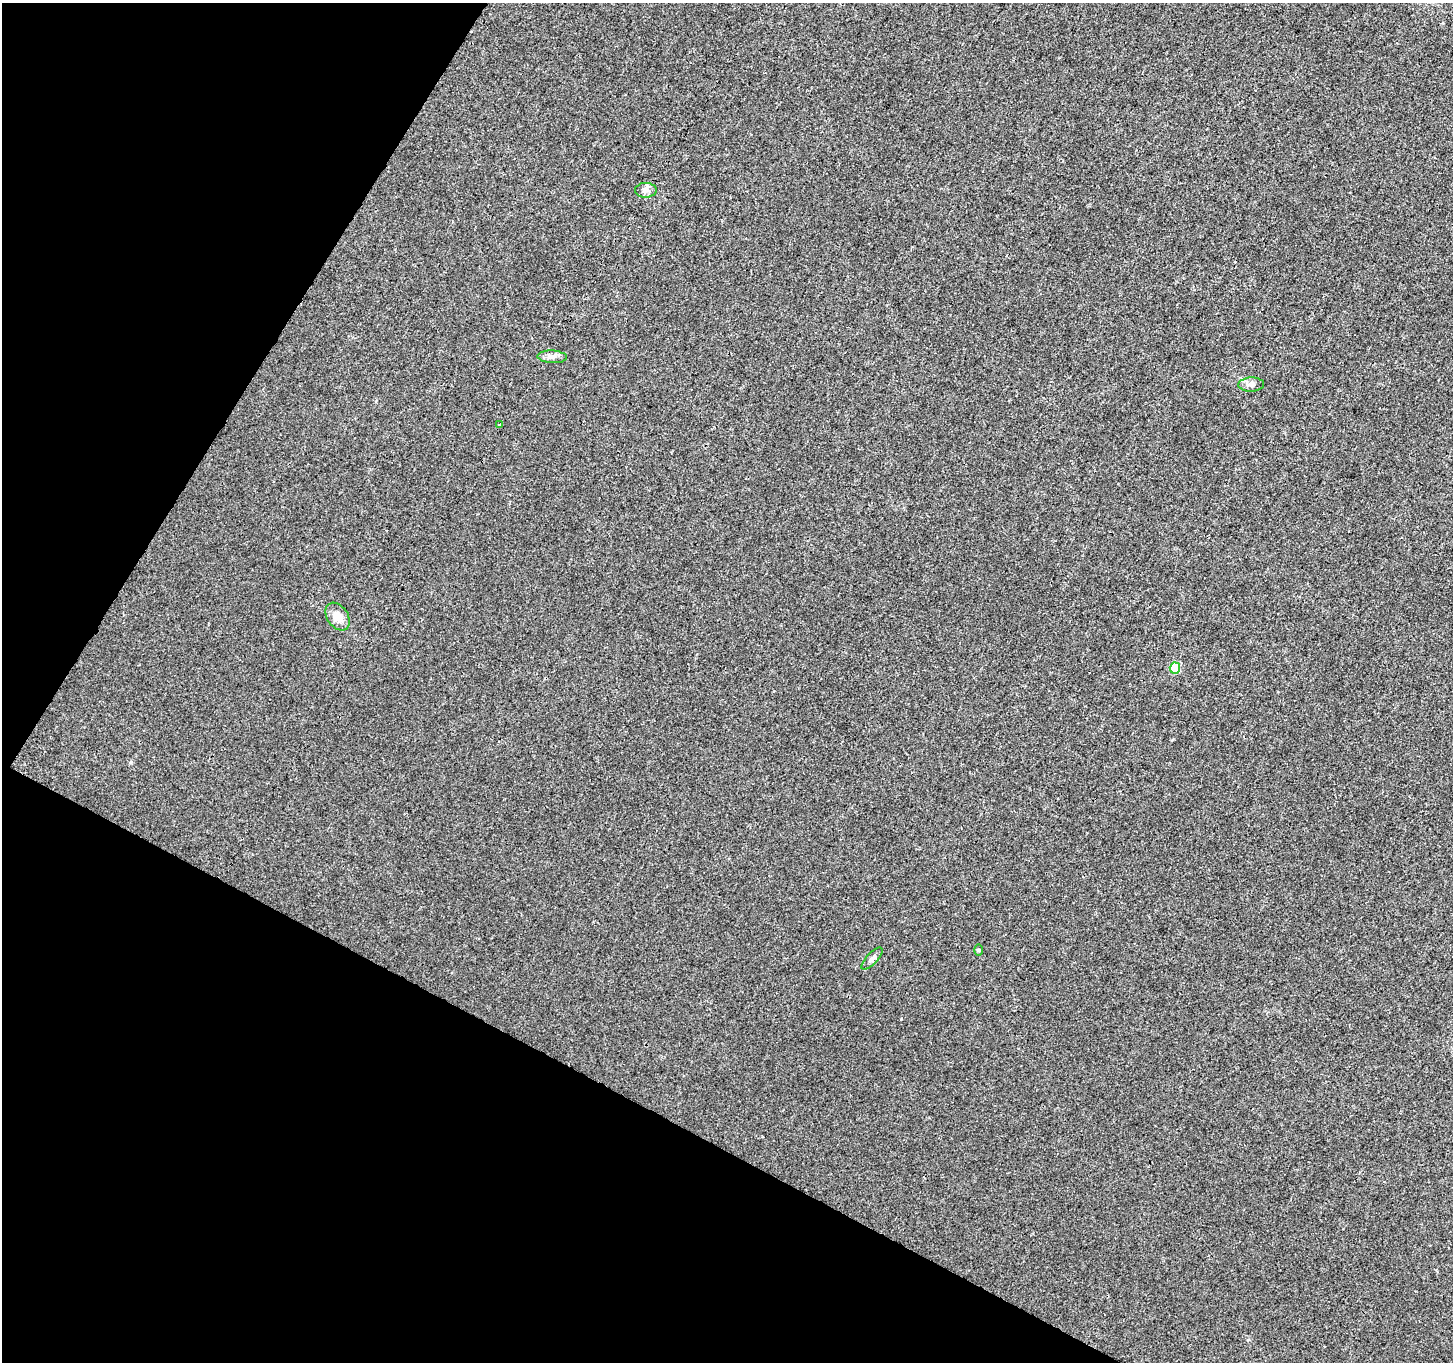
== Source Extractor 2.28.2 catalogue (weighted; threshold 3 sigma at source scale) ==
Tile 9 of 4 x 4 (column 1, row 3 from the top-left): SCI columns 1-1451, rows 1557-2916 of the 5812 x 5898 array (HDU 1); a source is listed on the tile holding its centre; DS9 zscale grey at full resolution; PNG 1455 x 1364 px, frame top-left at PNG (2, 3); each listed source drawn as its Kron ellipse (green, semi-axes under 4 px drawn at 4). Shown black and unused: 27% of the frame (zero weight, under 3 of 4 exposures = <1% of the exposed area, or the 3 px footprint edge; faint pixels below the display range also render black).
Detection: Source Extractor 2.28.2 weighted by HDU 2 'WHT'; one run over the whole footprint, this tile lists its part. Background 9.15e-04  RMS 0.0028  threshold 0.0128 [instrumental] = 3 sigma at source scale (4.5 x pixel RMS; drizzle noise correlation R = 1.50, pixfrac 1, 0.0396/0.0396 arcsec/px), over >= 5 px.
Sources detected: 8; all 8 listed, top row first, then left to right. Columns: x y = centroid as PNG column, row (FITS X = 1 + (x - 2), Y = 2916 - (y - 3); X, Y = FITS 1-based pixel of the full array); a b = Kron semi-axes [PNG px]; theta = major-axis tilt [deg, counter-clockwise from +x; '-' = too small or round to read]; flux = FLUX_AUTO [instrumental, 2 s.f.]
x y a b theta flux
646 190 10 7 0 1.4
552 357 15 6 -3 1.4
1251 385 13 7 3 1.3
499 425 3 3 - 0.49
337 617 15 10 -56 3.2
1175 668 5 5 - 8.9
979 950 6 4 89 0.32
872 959 14 5 46 1.1